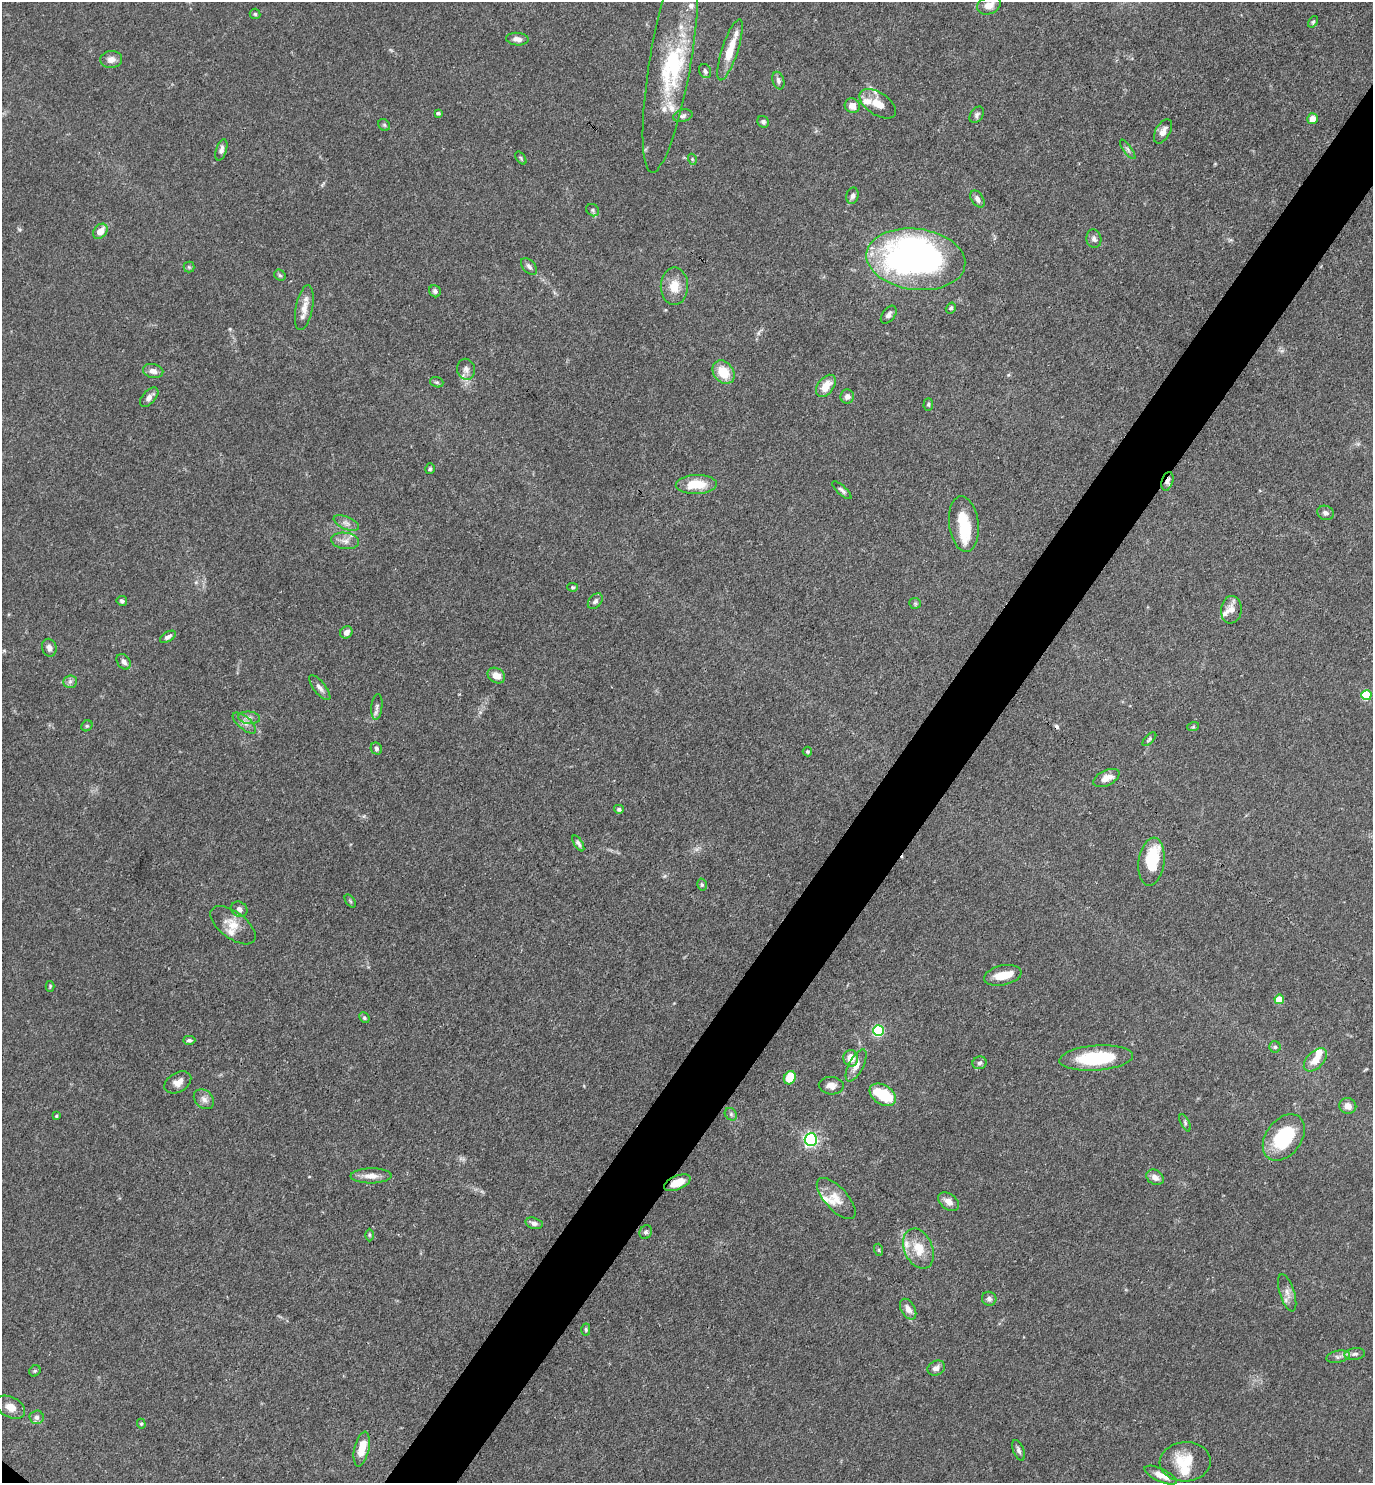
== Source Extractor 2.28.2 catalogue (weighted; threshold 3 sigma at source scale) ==
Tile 10 of 4 x 4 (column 2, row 3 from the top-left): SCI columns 1524-2894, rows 1481-2961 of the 5929 x 5923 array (HDU 1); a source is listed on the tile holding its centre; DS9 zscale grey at full resolution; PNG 1375 x 1485 px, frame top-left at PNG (2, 2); each listed source drawn as its Kron ellipse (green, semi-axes under 4 px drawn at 4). Shown black and unused: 5% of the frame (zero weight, under 3 of 4 exposures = <1% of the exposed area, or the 3 px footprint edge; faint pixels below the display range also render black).
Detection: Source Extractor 2.28.2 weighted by HDU 2 'WHT'; one run over the whole footprint, this tile lists its part. Background 0.119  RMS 0.0043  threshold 0.0195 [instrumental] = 3 sigma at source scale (4.5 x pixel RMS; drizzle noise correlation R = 1.50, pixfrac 1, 0.05/0.05 arcsec/px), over >= 5 px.
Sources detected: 151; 4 inside a brighter object's white glare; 1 cosmic-ray / hot-pixel residue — neither listed nor drawn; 17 inside a brighter listed object's ellipse — not listed separately; the other 129 listed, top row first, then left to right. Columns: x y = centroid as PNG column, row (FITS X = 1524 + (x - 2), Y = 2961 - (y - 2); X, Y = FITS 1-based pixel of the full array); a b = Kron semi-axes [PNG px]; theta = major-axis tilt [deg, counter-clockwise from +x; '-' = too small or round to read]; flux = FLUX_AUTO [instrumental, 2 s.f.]
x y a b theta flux
989 5 12 8 21 3.8
255 14 5 5 - 0.59
1313 22 6 4 53 0.66
517 39 11 6 -4 2.2
730 50 32 8 72 9.5
111 59 11 8 4 2.7
671 60 114 20 80 39
705 71 7 6 - 1.1
778 81 9 6 -73 1.2
878 104 20 11 -33 6.3
852 106 8 7 - 3.4
438 113 4 3 - 0.91
977 115 9 6 54 1.2
683 116 10 6 14 1.4
1312 119 5 5 - 4.2
763 122 6 5 - 1.1
384 125 6 5 - 0.77
1163 131 13 7 60 2.6
1128 149 12 3 -54 1.1
221 150 11 5 72 1.7
521 158 7 4 -54 0.6
692 159 5 3 - 0.44
852 196 8 6 75 1.5
977 199 9 6 -57 2
593 210 7 5 -39 0.86
100 231 8 6 49 4.8
1094 239 9 7 -78 1.6
916 259 50 30 -7 200
529 266 10 6 -48 1.5
189 267 5 5 - 0.71
280 275 6 5 - 0.72
674 286 19 13 89 6.6
435 291 6 5 - 1.2
304 308 23 8 79 4.6
951 308 6 5 - 0.91
889 315 10 6 53 1.6
466 369 10 9 - 2.4
153 371 10 7 -11 2.4
723 372 13 10 -52 9.6
437 382 7 5 -19 0.78
826 386 13 8 52 6.7
847 396 7 7 - 2
149 397 12 6 47 2.4
928 404 6 4 87 0.71
430 469 5 5 - 0.81
1167 481 9 5 72 2.3
696 484 20 9 2 10
842 490 12 4 -42 1.2
1325 513 8 7 - 1.6
346 523 13 6 -24 2.1
964 524 28 15 -83 14
345 541 14 8 -8 3
573 587 5 4 - 0.56
122 601 5 5 - 0.96
595 601 9 6 49 1.3
915 603 6 5 - 0.7
1231 610 14 10 82 3.2
346 632 6 5 - 2.2
168 637 9 4 30 1.6
49 648 9 7 -70 1.8
124 662 8 6 -52 1.8
496 676 9 7 -34 3.5
70 682 7 6 - 1.3
320 688 15 6 -52 2.1
1366 695 5 5 - 24
377 707 13 5 84 1.6
249 718 11 6 -4 1.9
244 723 14 6 -40 2.4
87 726 6 5 - 0.67
1193 727 6 3 19 0.51
1149 739 9 4 45 0.84
376 749 6 5 - 1
807 752 5 5 - 0.65
1106 778 14 7 25 4.2
619 809 5 4 - 1.1
578 843 9 4 -59 1.1
1152 862 24 13 83 18
702 885 6 4 -75 0.74
350 901 7 4 -54 0.53
239 909 8 7 - 1.7
233 925 26 13 -37 6.9
1003 975 19 10 12 7
50 986 5 4 - 0.56
1279 999 5 4 - 10
364 1018 5 4 - 0.68
878 1030 5 5 - 49
189 1040 6 4 0 0.87
1275 1047 6 5 - 0.85
851 1058 8 7 - 5.6
1096 1058 37 12 4 28
1315 1060 14 8 44 5
979 1063 7 6 - 1.2
856 1066 18 7 63 3.5
790 1078 7 5 60 9.7
178 1082 14 9 30 3.4
831 1086 12 8 -3 3
883 1095 14 9 -33 16
204 1099 11 8 -42 2.4
1348 1106 8 7 - 2.9
731 1114 7 5 -46 0.99
56 1116 4 3 - 0.58
1185 1123 9 4 -64 0.83
1284 1137 26 17 53 27
811 1139 6 6 - 99
371 1176 20 7 1 4.1
1155 1177 9 7 -34 2.5
677 1183 14 7 22 6.6
836 1198 26 11 -48 6.3
948 1202 11 7 -38 3.5
534 1223 9 5 -13 1.6
646 1232 7 6 - 1.1
369 1235 6 4 -89 0.58
918 1249 21 14 -67 9.5
879 1250 6 4 -72 0.55
1287 1293 19 7 -73 3.2
989 1299 7 7 - 1.5
908 1309 11 7 -60 2.9
586 1330 6 4 -88 0.67
1355 1354 10 5 6 1.5
1338 1357 12 6 11 1.8
936 1368 9 7 25 2.1
35 1371 6 5 - 0.63
10 1407 16 10 -27 4.9
37 1417 7 7 - 1.4
141 1424 5 4 - 0.59
362 1449 18 7 78 7.6
1018 1450 11 5 -68 1.3
1185 1462 25 19 3 14
1160 1475 17 6 -24 4.3
Overlapping masked pixels (flux is a lower limit): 2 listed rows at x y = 1167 481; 677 1183